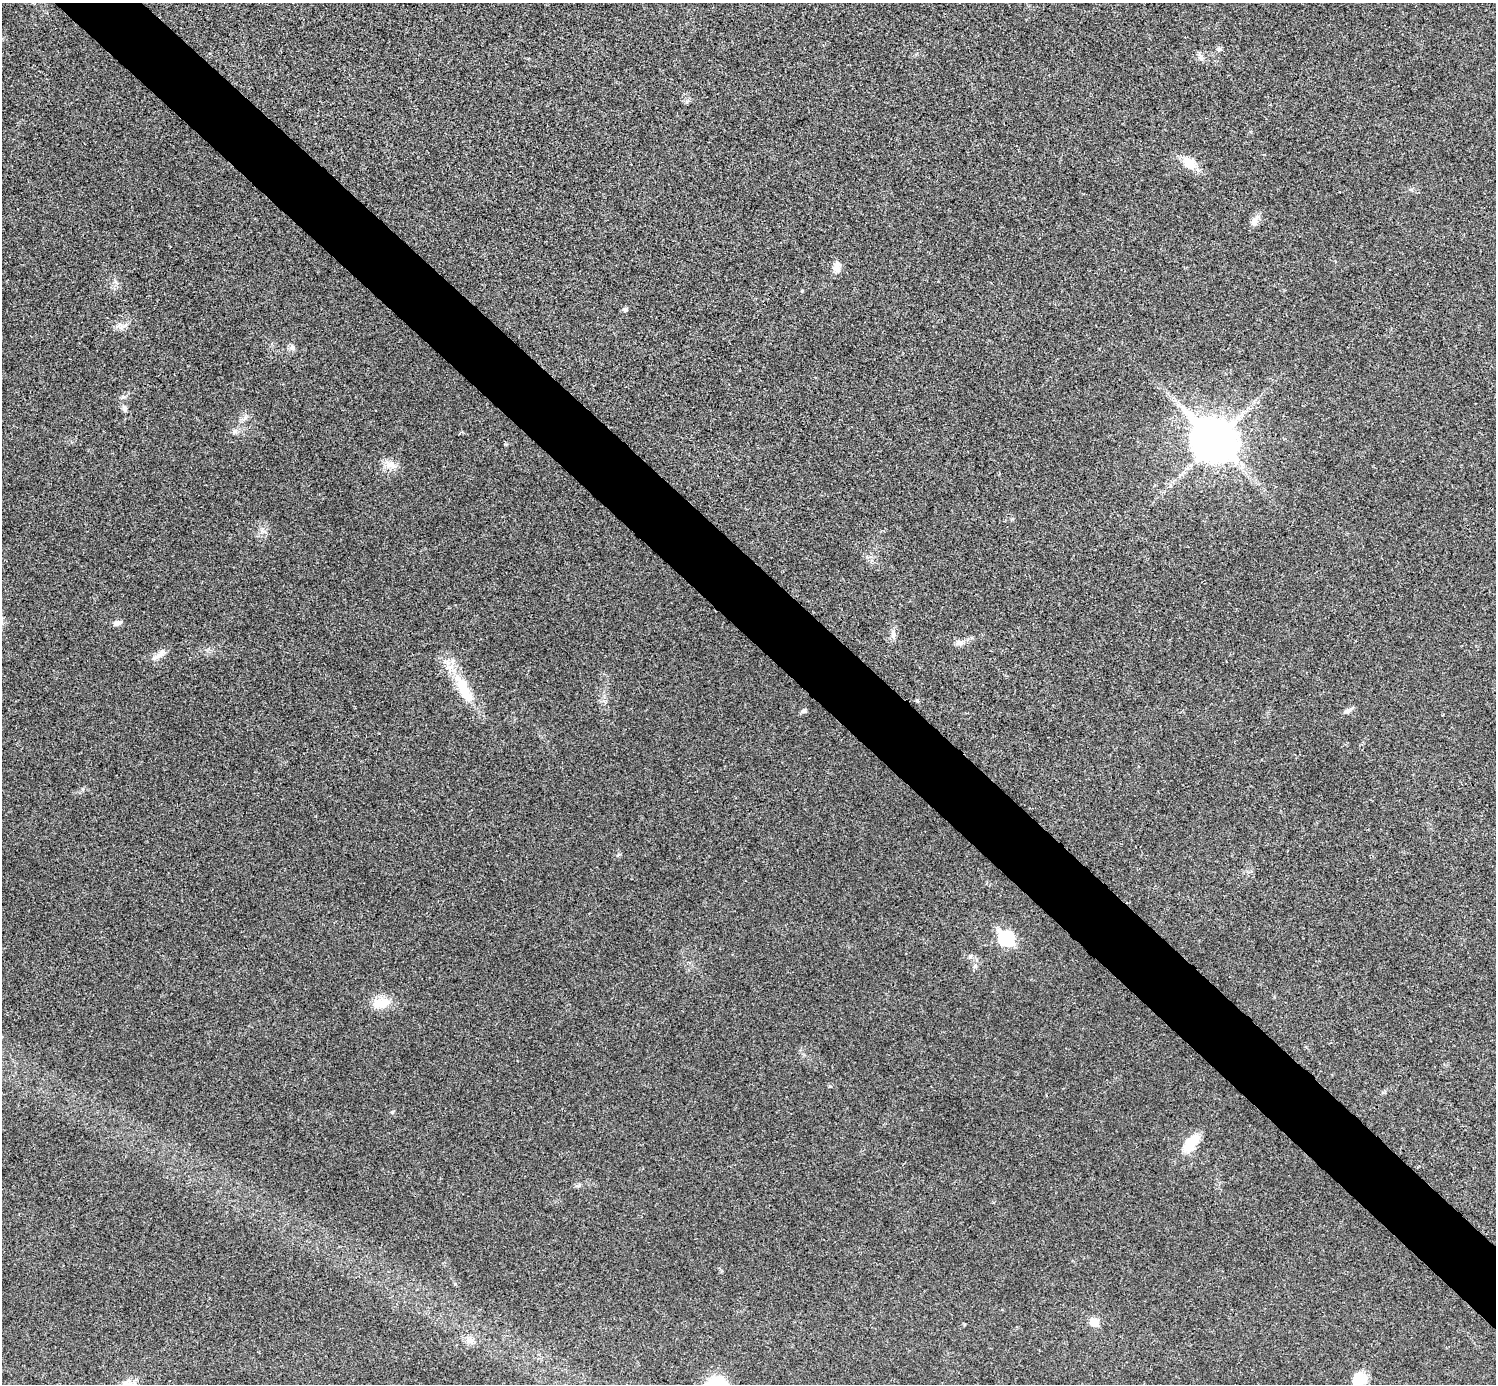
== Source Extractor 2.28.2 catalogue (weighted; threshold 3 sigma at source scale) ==
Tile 6 of 4 x 4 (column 2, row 2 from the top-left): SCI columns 1498-2991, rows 2922-4303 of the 5985 x 5985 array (HDU 1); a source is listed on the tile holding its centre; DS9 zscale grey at full resolution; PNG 1498 x 1386 px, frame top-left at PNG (2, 3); no overlay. Shown black and unused: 5% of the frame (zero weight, under 3 of 4 exposures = <1% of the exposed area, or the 3 px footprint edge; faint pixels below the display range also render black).
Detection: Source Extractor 2.28.2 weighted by HDU 2 'WHT'; one run over the whole footprint, this tile lists its part. Background 0.0219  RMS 0.0054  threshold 0.0245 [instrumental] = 3 sigma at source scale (4.5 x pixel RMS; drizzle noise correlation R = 1.50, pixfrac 1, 0.05/0.05 arcsec/px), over >= 5 px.
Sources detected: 30; all 30 listed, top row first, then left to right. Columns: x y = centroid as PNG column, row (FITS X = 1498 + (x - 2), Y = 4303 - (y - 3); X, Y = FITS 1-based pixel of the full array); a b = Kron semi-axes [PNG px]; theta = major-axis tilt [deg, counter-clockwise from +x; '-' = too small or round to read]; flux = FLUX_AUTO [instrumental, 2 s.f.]
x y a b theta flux
1219 49 7 5 47 1.2
1200 56 12 4 -54 1.7
687 101 7 4 19 1
1189 163 12 10 -33 11
1254 221 16 8 66 3.5
837 267 13 10 -73 3.9
625 309 6 5 - 1.7
120 327 7 6 - 2.1
292 347 8 8 - 1.9
124 408 8 7 - 1.5
245 418 8 5 31 1.8
234 431 10 6 45 1.8
1214 441 16 13 -41 1600
391 465 18 10 -14 5.2
117 623 11 6 20 2.2
893 635 11 6 84 2.3
960 643 12 7 17 2.8
161 653 17 9 44 4
464 688 52 15 -61 22
1348 710 13 6 24 2.1
803 711 8 5 26 1.1
1006 938 8 7 - 88
970 956 7 5 -90 1.2
381 1003 24 14 6 9.9
392 1112 5 5 - 0.91
1191 1143 27 12 52 12
578 1185 9 5 14 1.2
1094 1322 6 6 - 12
470 1340 13 8 16 3.6
1360 1379 17 15 32 9.9
Isophote crosses this tile's border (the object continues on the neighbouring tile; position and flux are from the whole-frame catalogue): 1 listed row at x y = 1360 1379
Unlisted compact peaks at least as high as the median listed source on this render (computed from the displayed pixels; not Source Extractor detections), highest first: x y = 455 1284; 830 1086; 123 397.